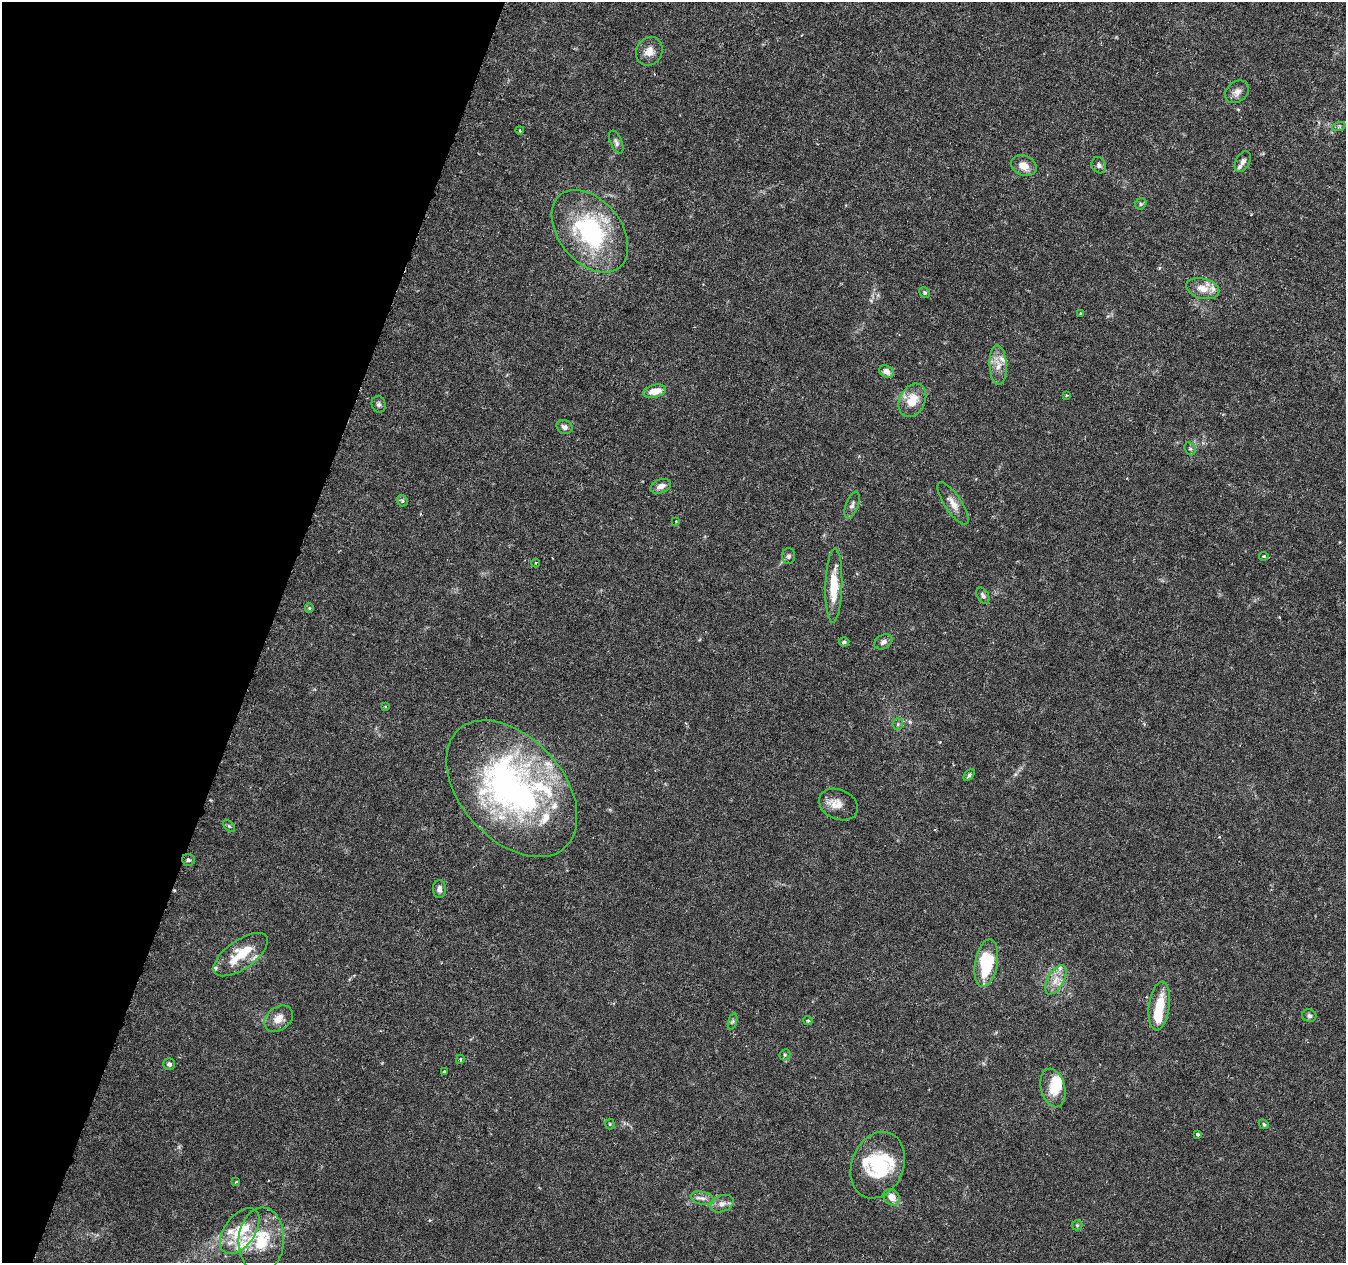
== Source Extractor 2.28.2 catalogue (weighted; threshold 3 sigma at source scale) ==
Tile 9 of 4 x 4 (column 1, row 3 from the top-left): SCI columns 1-1344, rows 1477-2737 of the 5387 x 5538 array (HDU 1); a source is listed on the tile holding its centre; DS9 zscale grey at full resolution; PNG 1348 x 1265 px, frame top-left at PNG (2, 2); each listed source drawn as its Kron ellipse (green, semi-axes under 4 px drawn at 4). Shown black and unused: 20% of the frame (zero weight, under 3 of 6 exposures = <1% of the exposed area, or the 3 px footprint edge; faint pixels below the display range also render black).
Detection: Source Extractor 2.28.2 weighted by HDU 2 'WHT'; one run over the whole footprint, this tile lists its part. Background 0.0182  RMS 0.0016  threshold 0.00672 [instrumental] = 3 sigma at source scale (4.09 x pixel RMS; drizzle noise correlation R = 1.36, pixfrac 0.8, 0.0396/0.0396 arcsec/px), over >= 5 px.
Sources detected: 85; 5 inside a brighter object's white glare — neither listed nor drawn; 14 inside a brighter listed object's ellipse — not listed separately; the other 66 listed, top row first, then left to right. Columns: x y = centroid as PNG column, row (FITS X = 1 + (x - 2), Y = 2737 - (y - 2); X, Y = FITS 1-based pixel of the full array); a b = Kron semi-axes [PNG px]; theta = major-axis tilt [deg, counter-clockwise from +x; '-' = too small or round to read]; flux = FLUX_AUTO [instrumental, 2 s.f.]
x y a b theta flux
649 51 15 13 59 1.6
1237 92 13 10 36 0.96
1339 126 7 4 19 0.26
519 130 4 2 - 0.16
616 142 12 5 -66 0.49
1243 161 11 7 61 0.77
1099 165 8 7 - 0.48
1024 166 13 9 -21 1.8
1141 204 6 5 - 0.26
590 231 47 31 -51 20
1203 289 17 10 -14 1.8
925 293 5 5 - 0.25
1080 313 2 2 - 0.12
998 365 20 8 -87 1.6
886 371 8 5 -27 0.73
655 391 11 6 14 2
1066 395 3 3 - 0.14
912 400 17 12 63 2.8
379 404 8 7 - 0.42
565 427 8 6 -24 0.59
1190 449 7 5 -67 0.31
661 486 11 7 22 0.94
402 501 6 5 - 0.26
953 503 25 8 -56 1.5
852 505 14 6 69 0.61
676 521 3 2 - 0.12
789 556 7 6 - 0.39
1264 556 5 3 - 0.26
536 563 4 3 - 0.15
834 586 37 8 88 4.8
983 595 9 5 -59 0.46
309 608 5 4 - 0.19
844 642 5 4 - 0.25
883 642 9 7 28 0.6
385 707 4 3 - 0.13
898 724 5 5 - 0.26
969 775 7 4 50 0.29
512 789 79 51 -48 55
838 804 20 14 -24 1.8
229 826 7 4 -45 0.23
188 860 6 5 - 0.33
439 889 9 6 87 0.66
241 955 31 14 35 4.7
986 963 24 11 80 9.3
1056 980 16 8 61 1.6
1159 1006 24 10 82 4.1
1309 1016 7 6 - 0.36
279 1019 16 11 38 1.6
733 1021 8 3 71 0.25
808 1021 4 4 - 0.22
785 1055 6 5 - 0.25
460 1059 5 3 - 0.18
169 1064 6 6 - 0.44
444 1072 4 3 - 0.18
1053 1088 20 12 -76 2.7
610 1124 5 5 - 0.18
1264 1124 5 4 - 0.22
1197 1134 3 3 - 0.77
878 1165 34 26 68 7.5
236 1182 4 3 - 0.15
892 1197 9 7 -45 1.4
702 1198 12 6 -12 0.78
722 1204 12 8 21 0.89
1077 1225 5 5 - 0.22
240 1231 26 15 53 4.1
261 1240 32 23 86 6.9